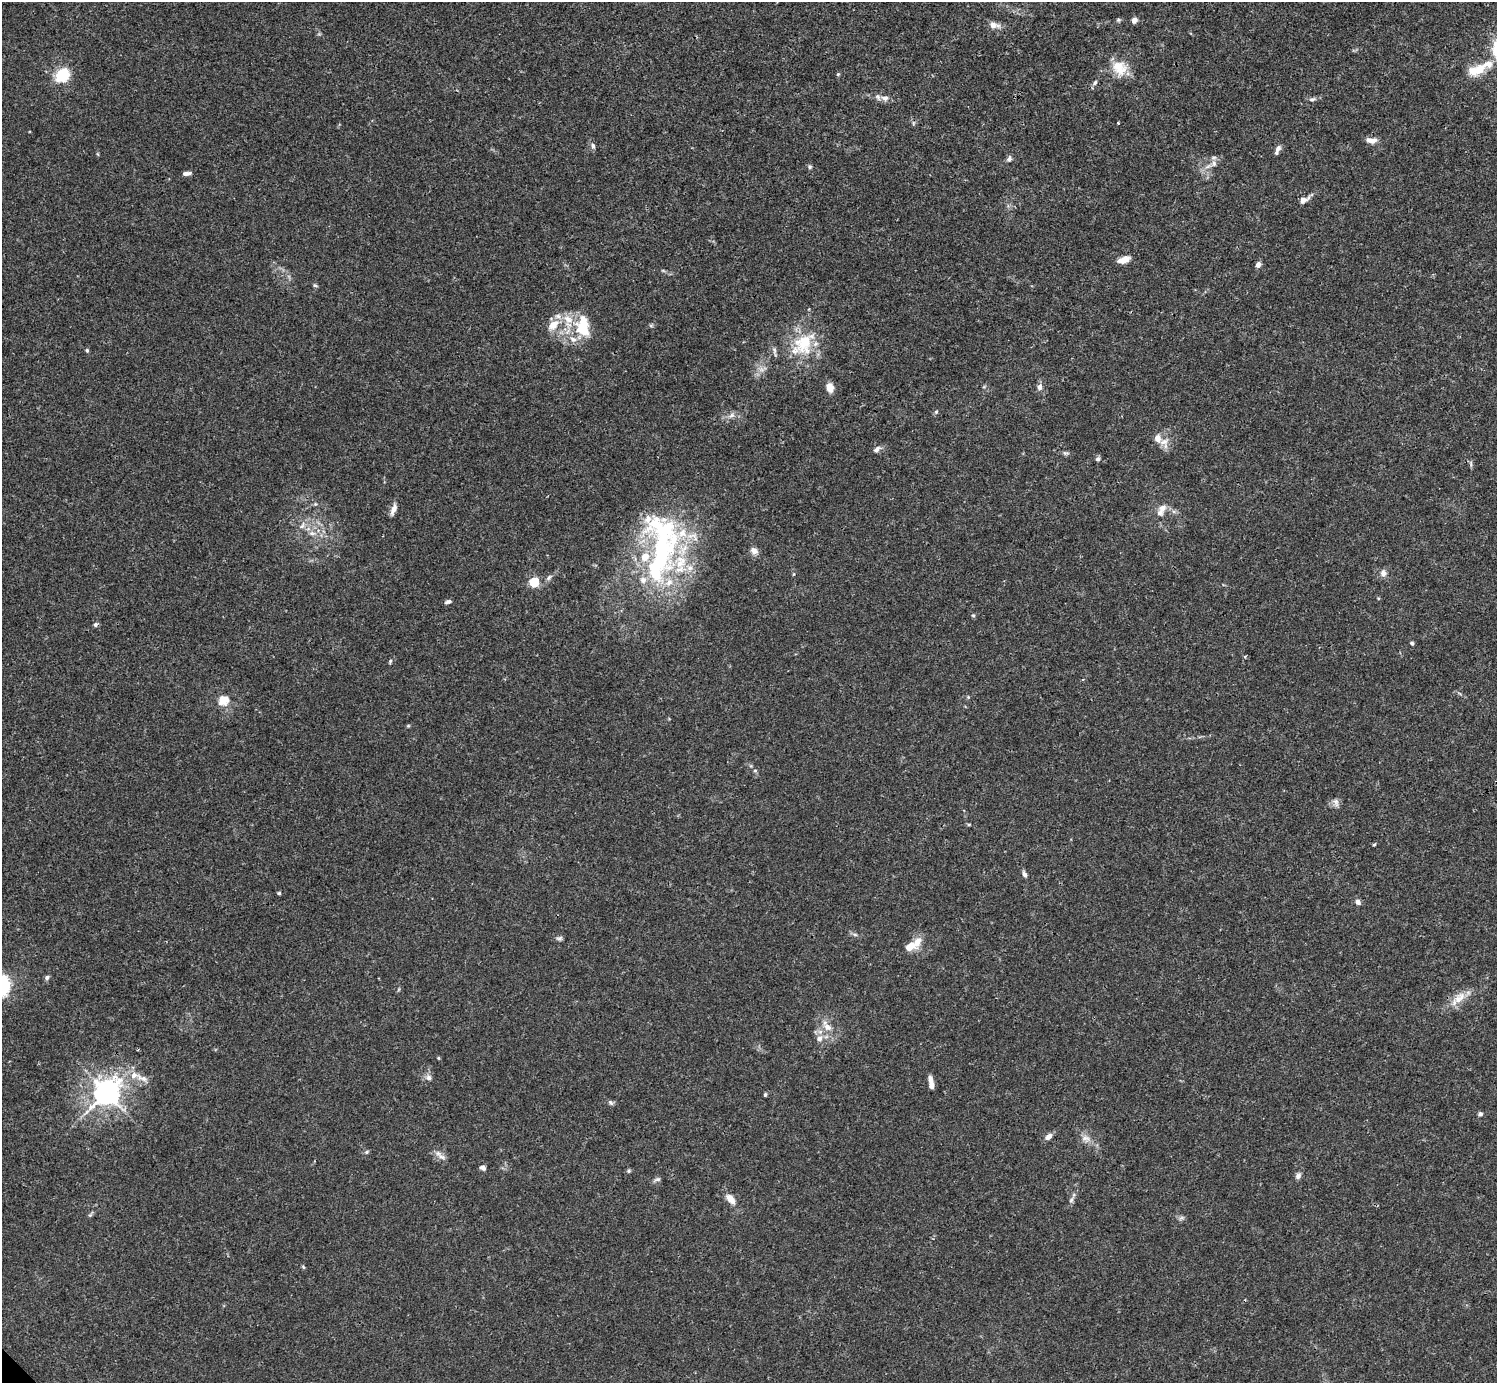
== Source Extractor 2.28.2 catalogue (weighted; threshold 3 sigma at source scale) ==
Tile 10 of 4 x 4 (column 2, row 3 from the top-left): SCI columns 1496-2990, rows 1539-2919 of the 5982 x 5981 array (HDU 1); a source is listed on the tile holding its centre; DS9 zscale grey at full resolution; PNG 1499 x 1385 px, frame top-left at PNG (2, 2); no overlay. Shown black and unused: <1% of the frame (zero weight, under 3 of 4 exposures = <1% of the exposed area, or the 3 px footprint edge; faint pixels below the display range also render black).
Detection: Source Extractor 2.28.2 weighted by HDU 2 'WHT'; one run over the whole footprint, this tile lists its part. Background 0.0164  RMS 0.0022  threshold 0.00989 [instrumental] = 3 sigma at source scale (4.5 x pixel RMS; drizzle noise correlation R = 1.50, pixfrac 1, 0.05/0.05 arcsec/px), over >= 5 px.
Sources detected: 103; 13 inside a brighter listed object's ellipse — not listed separately; the other 90 listed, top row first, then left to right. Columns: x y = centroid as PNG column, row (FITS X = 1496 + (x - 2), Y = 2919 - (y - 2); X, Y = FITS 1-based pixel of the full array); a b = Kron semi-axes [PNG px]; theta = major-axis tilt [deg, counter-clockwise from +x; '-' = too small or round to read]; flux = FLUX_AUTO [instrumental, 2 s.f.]
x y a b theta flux
1118 20 6 4 -21 0.34
1134 20 6 5 - 1.1
994 25 13 7 -6 1.6
1119 68 22 18 -48 4.7
1478 70 28 12 20 5
838 74 5 5 - 0.27
63 75 12 9 57 11
1095 83 8 5 48 0.55
885 98 11 7 -10 1
1312 99 10 6 13 0.66
913 123 6 4 -72 0.31
1118 123 3 3 - 0.17
1371 140 12 7 -3 1.5
593 146 9 5 -68 0.63
1278 148 10 6 56 1
1009 159 8 5 61 0.69
1214 163 9 6 -89 0.9
810 167 6 5 - 0.41
186 173 9 4 7 0.84
1304 200 13 7 28 1.3
1124 260 15 7 20 1.8
1258 265 7 6 - 0.83
315 285 7 4 -28 0.33
553 325 18 11 42 3
582 326 28 18 -87 7.8
803 344 32 27 73 11
87 350 6 4 -69 0.3
761 369 7 5 -45 0.78
830 387 10 7 -79 2.2
1040 387 8 6 72 0.84
936 412 5 4 - 0.29
731 415 9 6 38 0.92
1164 442 14 8 19 1.6
877 449 10 6 44 0.8
1066 453 10 5 -14 0.48
1098 459 6 5 - 0.59
1471 464 8 4 -90 0.4
1162 508 14 9 58 2
393 509 14 6 69 1.4
302 526 11 7 55 1.1
312 533 9 6 -10 0.91
661 548 99 39 87 53
754 551 10 8 -46 1.2
1383 573 9 8 - 1.1
549 578 9 5 46 0.58
534 582 5 5 - 15
448 602 8 4 20 0.54
973 615 5 4 - 0.29
95 625 6 5 - 0.43
1412 643 4 4 - 0.43
390 661 5 4 - 0.3
1083 679 4 3 - 0.19
223 700 16 14 19 2.9
408 726 6 3 19 0.24
755 770 6 4 0 0.28
1336 802 12 7 -62 0.94
969 824 6 4 1 0.26
1374 845 4 3 - 0.28
1024 874 8 5 -69 0.71
279 893 5 4 - 0.3
1358 902 7 6 - 0.75
855 934 8 4 -9 0.47
559 938 9 5 8 0.5
917 942 17 9 61 2.6
47 977 6 6 - 0.52
1459 998 21 12 40 3.2
827 1027 13 9 -41 1.9
819 1038 9 8 - 1.2
438 1058 5 3 - 0.2
142 1078 24 8 -23 2.2
429 1078 7 7 - 0.81
930 1079 10 6 -75 1.2
931 1086 5 5 - 1.2
106 1093 9 8 - 230
765 1095 4 3 - 0.4
610 1103 7 6 - 0.48
1480 1114 6 5 - 0.54
1048 1137 9 6 41 1.2
1086 1138 13 8 -15 1.5
367 1152 6 4 88 0.29
442 1157 13 7 -21 1.2
483 1168 6 5 - 0.81
629 1171 6 5 - 0.35
1298 1176 8 7 - 0.74
657 1179 11 5 20 0.57
730 1199 13 7 -50 2.1
1071 1200 8 5 60 0.57
90 1215 6 5 - 0.35
1181 1218 8 4 36 0.43
303 1267 6 4 -46 0.26